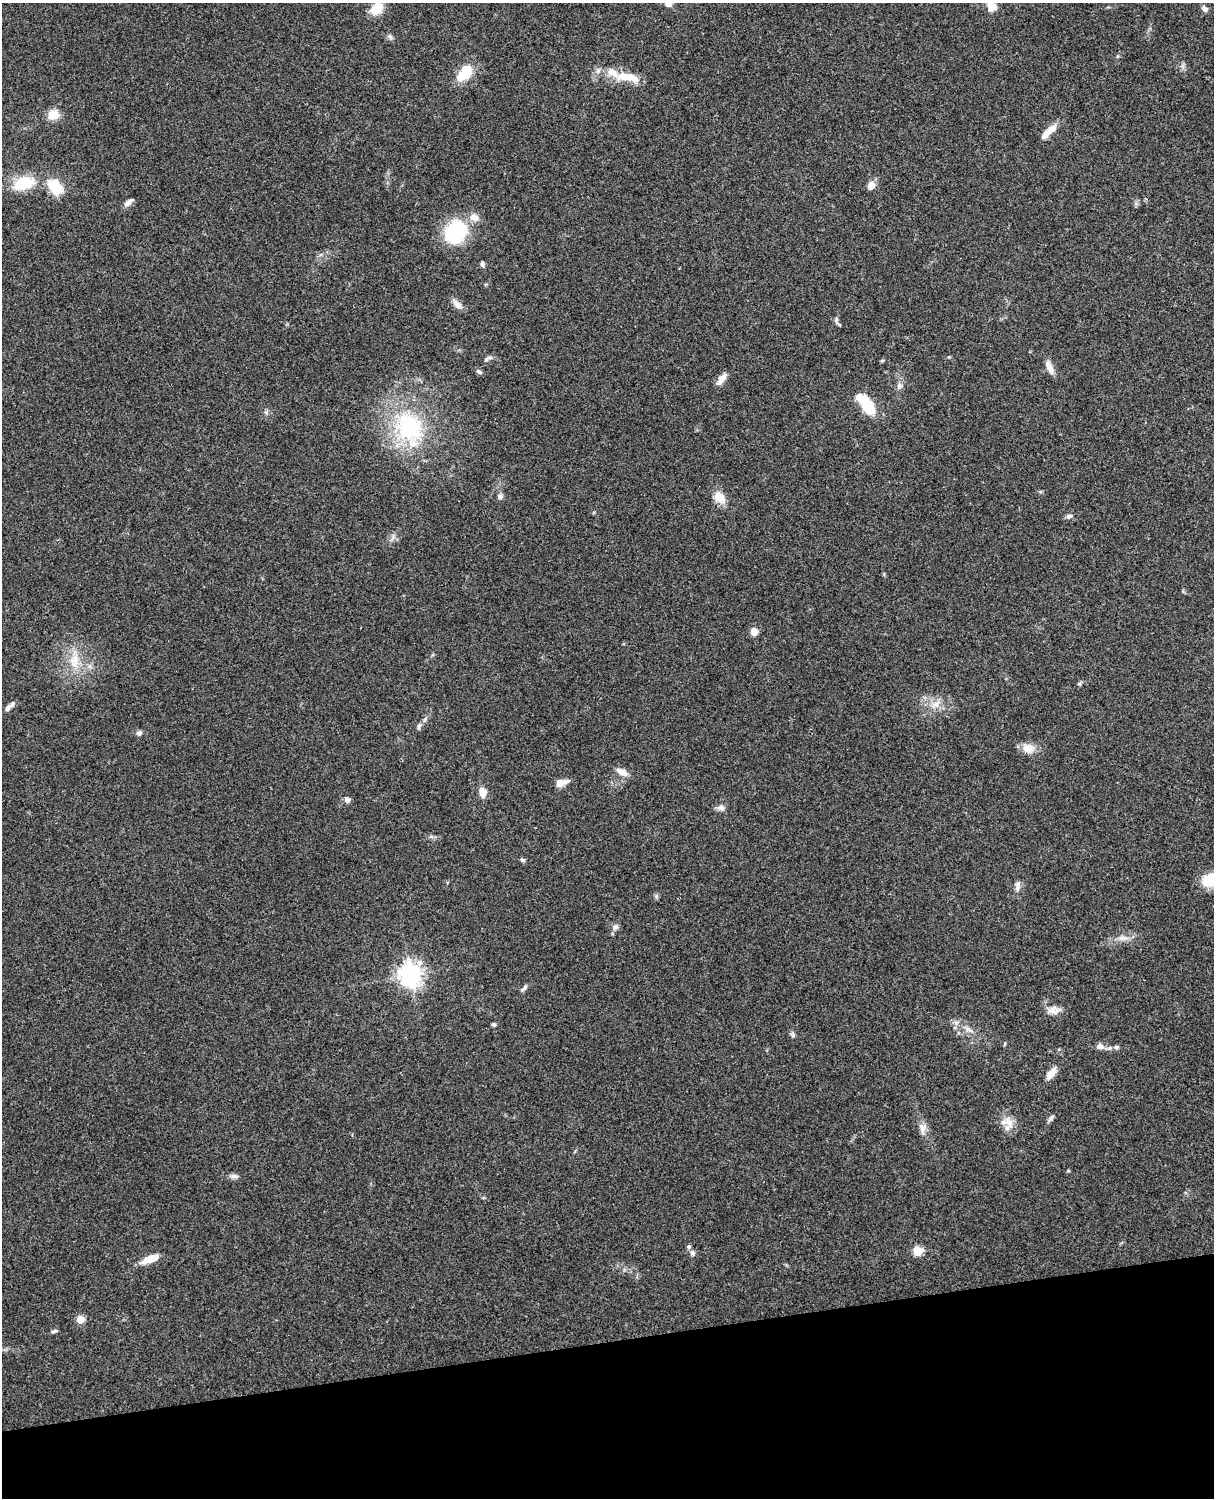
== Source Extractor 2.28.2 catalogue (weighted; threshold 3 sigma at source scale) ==
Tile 10 of 4 x 3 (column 2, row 3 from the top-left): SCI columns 1331-2542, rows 164-1659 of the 5088 x 4927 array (HDU 1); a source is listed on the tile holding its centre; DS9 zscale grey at full resolution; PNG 1216 x 1500 px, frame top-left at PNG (2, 3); no overlay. Shown black and unused: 10% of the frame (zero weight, under 3 of 4 exposures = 6% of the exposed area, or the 3 px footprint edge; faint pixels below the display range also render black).
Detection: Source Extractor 2.28.2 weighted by HDU 2 'WHT'; one run over the whole footprint, this tile lists its part. Background 0.208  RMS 0.0082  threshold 0.037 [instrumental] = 3 sigma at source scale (4.5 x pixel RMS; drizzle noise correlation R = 1.50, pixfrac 1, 0.05/0.05 arcsec/px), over >= 5 px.
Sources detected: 73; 5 inside a brighter listed object's ellipse — not listed separately; the other 68 listed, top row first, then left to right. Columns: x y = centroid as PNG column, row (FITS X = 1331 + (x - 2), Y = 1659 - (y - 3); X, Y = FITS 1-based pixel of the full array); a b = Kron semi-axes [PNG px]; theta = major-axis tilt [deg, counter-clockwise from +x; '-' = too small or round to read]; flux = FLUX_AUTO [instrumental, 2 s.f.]
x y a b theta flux
668 3 7 6 - 5.4
992 6 14 12 -57 9.7
377 8 14 10 44 16
1204 9 8 6 -38 3.1
390 36 7 5 -44 1.8
465 73 21 13 51 21
613 73 34 13 -27 16
53 115 12 11 - 11
1048 132 22 7 42 11
24 183 22 14 19 29
871 185 7 6 - 10
55 187 17 11 -51 28
128 203 13 6 38 3.3
456 232 24 19 47 61
482 264 6 5 - 2
457 304 14 7 -43 5.5
836 320 10 4 85 1.6
490 358 9 7 15 2.6
882 361 6 3 19 0.88
1050 367 17 7 -65 6.4
479 372 8 5 -33 2
721 379 17 7 54 5.8
899 386 9 7 58 2.9
866 404 29 13 -51 23
409 428 40 30 -67 85
500 496 7 7 - 2.8
719 497 15 12 -36 9.9
1069 516 8 6 16 2.3
754 632 5 5 - 17
75 661 21 13 84 16
89 666 8 6 23 2.8
1079 684 6 4 19 1.2
935 704 14 9 35 7.7
8 708 9 6 58 2.4
425 719 7 4 46 1.7
419 726 8 5 73 1.9
139 733 7 6 - 2.3
1028 748 16 12 -21 9.2
622 772 16 8 -26 6.6
560 783 11 8 32 7.3
482 792 10 7 -81 7.9
347 800 7 6 - 3.4
721 808 10 7 -7 3.5
431 837 7 4 0 1.6
522 860 7 5 -21 1.4
1211 881 21 17 -14 19
1018 884 10 9 - 3.6
615 927 8 6 38 2.8
1125 938 9 6 -1 3.8
410 975 8 8 - 630
524 988 10 5 45 2.2
1054 1010 16 11 3 7.1
494 1025 5 5 - 1.4
969 1030 14 5 -33 3.6
793 1035 6 6 - 1.6
1100 1047 11 7 -3 3.7
1116 1047 6 5 - 2
1051 1073 16 7 50 7.7
1050 1118 10 5 49 2.1
1009 1123 21 11 -70 9.4
922 1128 16 9 -76 5.8
1068 1171 5 3 - 0.8
234 1176 11 6 -5 2.8
918 1251 6 5 - 36
692 1253 9 7 -75 3.2
150 1259 22 8 23 11
80 1319 5 5 - 18
54 1331 7 4 22 1.8
Isophote crosses this tile's border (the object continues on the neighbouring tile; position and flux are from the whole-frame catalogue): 4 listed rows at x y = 668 3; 992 6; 377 8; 1211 881